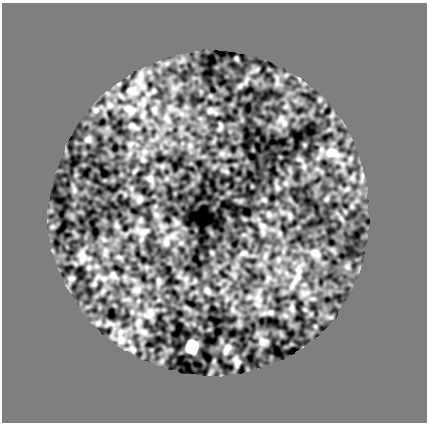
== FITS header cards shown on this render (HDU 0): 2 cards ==
NAXIS1  =                  425
NAXIS2  =                  420

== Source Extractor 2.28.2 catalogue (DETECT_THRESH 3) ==
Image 425 x 420 px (HDU 0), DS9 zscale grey, 1 PNG px = 1 image px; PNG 429 x 424 px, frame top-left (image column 1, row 420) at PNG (2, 3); no overlay
Background 0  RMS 0.67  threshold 2.01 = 3 sigma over >= 5 px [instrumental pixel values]
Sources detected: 19; all 19 listed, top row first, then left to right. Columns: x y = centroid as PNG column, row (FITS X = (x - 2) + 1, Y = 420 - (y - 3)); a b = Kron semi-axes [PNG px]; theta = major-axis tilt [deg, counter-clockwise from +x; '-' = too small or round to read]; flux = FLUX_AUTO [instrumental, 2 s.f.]
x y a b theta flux
129 90 8 6 21 120
130 110 14 10 -39 320
166 118 7 4 -71 120
88 139 8 7 - 110
332 152 17 12 -4 480
150 178 8 8 - 130
140 199 7 6 - 120
262 225 7 4 -19 100
144 232 9 6 20 150
314 252 9 6 20 160
243 253 7 4 18 79
83 257 14 7 -86 230
298 270 9 7 -89 210
207 291 7 6 - 93
121 339 11 8 -62 280
262 342 8 7 - 160
192 347 9 8 - 1500
227 349 14 5 64 120
237 363 10 6 80 110